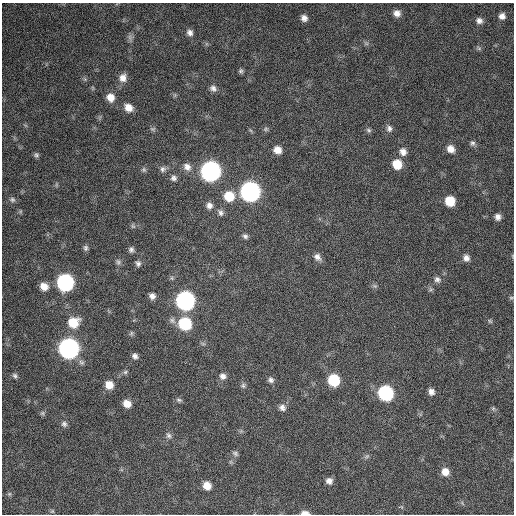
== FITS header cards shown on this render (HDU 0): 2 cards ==
NAXIS1  =                  512 / Axis length
NAXIS2  =                  512 / Axis length

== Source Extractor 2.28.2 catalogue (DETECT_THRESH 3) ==
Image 512 x 512 px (HDU 0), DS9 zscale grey, 1 PNG px = 1 image px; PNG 516 x 516 px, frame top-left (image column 1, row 512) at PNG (2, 3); no overlay
Background 648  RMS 25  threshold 75.6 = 3 sigma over >= 5 px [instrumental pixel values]
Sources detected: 82; all 82 listed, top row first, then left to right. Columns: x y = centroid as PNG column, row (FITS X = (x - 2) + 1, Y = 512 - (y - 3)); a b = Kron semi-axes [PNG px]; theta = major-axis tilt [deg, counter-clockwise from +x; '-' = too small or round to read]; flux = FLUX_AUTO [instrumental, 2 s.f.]
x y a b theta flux
397 13 8 8 - 11000
502 16 7 7 - 8700
304 18 8 7 - 8400
479 21 8 7 - 7400
190 33 8 7 - 7200
130 37 8 5 -90 4700
366 43 7 4 -19 3100
479 48 7 5 -31 3200
241 71 6 6 - 3500
123 78 10 9 - 13000
213 88 8 7 - 6700
110 97 9 8 - 17000
128 108 10 8 -42 15000
389 128 8 7 - 6200
153 129 8 6 0 3400
266 129 7 5 21 3200
369 130 8 5 -40 3600
472 143 7 7 - 4400
451 149 9 7 -44 13000
277 150 8 7 - 15000
403 152 10 8 -71 10000
36 155 7 6 - 3500
397 164 9 8 - 34000
187 167 12 9 -43 12000
163 169 8 8 - 6100
144 170 7 6 - 3600
210 171 10 10 - 760000
174 178 8 7 - 6100
250 192 10 9 - 780000
229 196 10 10 - 40000
12 200 9 7 -16 5000
450 201 8 7 - 37000
209 205 9 8 - 8500
220 212 10 7 -57 5900
498 217 7 6 - 7500
133 226 7 5 -44 2900
245 236 7 6 - 4300
86 248 7 6 - 4100
131 250 7 6 - 4700
317 257 10 7 -47 8100
466 258 8 7 - 9000
118 262 9 6 -74 4600
138 263 7 6 - 4800
172 278 6 4 -72 2400
437 279 9 8 - 6500
65 283 9 9 - 400000
44 286 9 8 - 15000
375 286 7 5 -43 3200
431 289 6 4 19 2600
152 296 7 6 - 7800
511 298 5 5 - 2500
185 301 10 9 - 620000
490 321 6 5 - 2600
73 322 11 10 - 40000
185 324 10 9 - 110000
131 333 7 5 60 3000
69 349 10 9 - 920000
135 356 6 5 - 5900
125 372 7 5 46 3200
15 376 7 6 - 4000
223 376 9 8 - 7900
271 380 8 7 - 5600
334 380 9 8 - 81000
109 385 8 8 - 20000
243 386 7 6 - 3900
431 392 8 7 - 8300
386 393 9 9 - 240000
179 400 8 5 -10 3600
127 404 8 7 - 16000
282 408 9 8 - 7600
493 408 6 6 - 3000
42 413 6 5 - 3100
64 424 8 7 - 5000
169 435 9 7 -59 5200
235 453 9 5 -33 4000
367 456 8 5 31 3300
445 472 8 8 - 16000
329 481 7 7 - 8700
207 486 8 7 - 17000
9 494 6 4 45 2400
52 511 6 5 - 2400
305 513 9 4 -1 11000
At the frame edge (FLAGS 8, measured only in part): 1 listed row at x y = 305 513